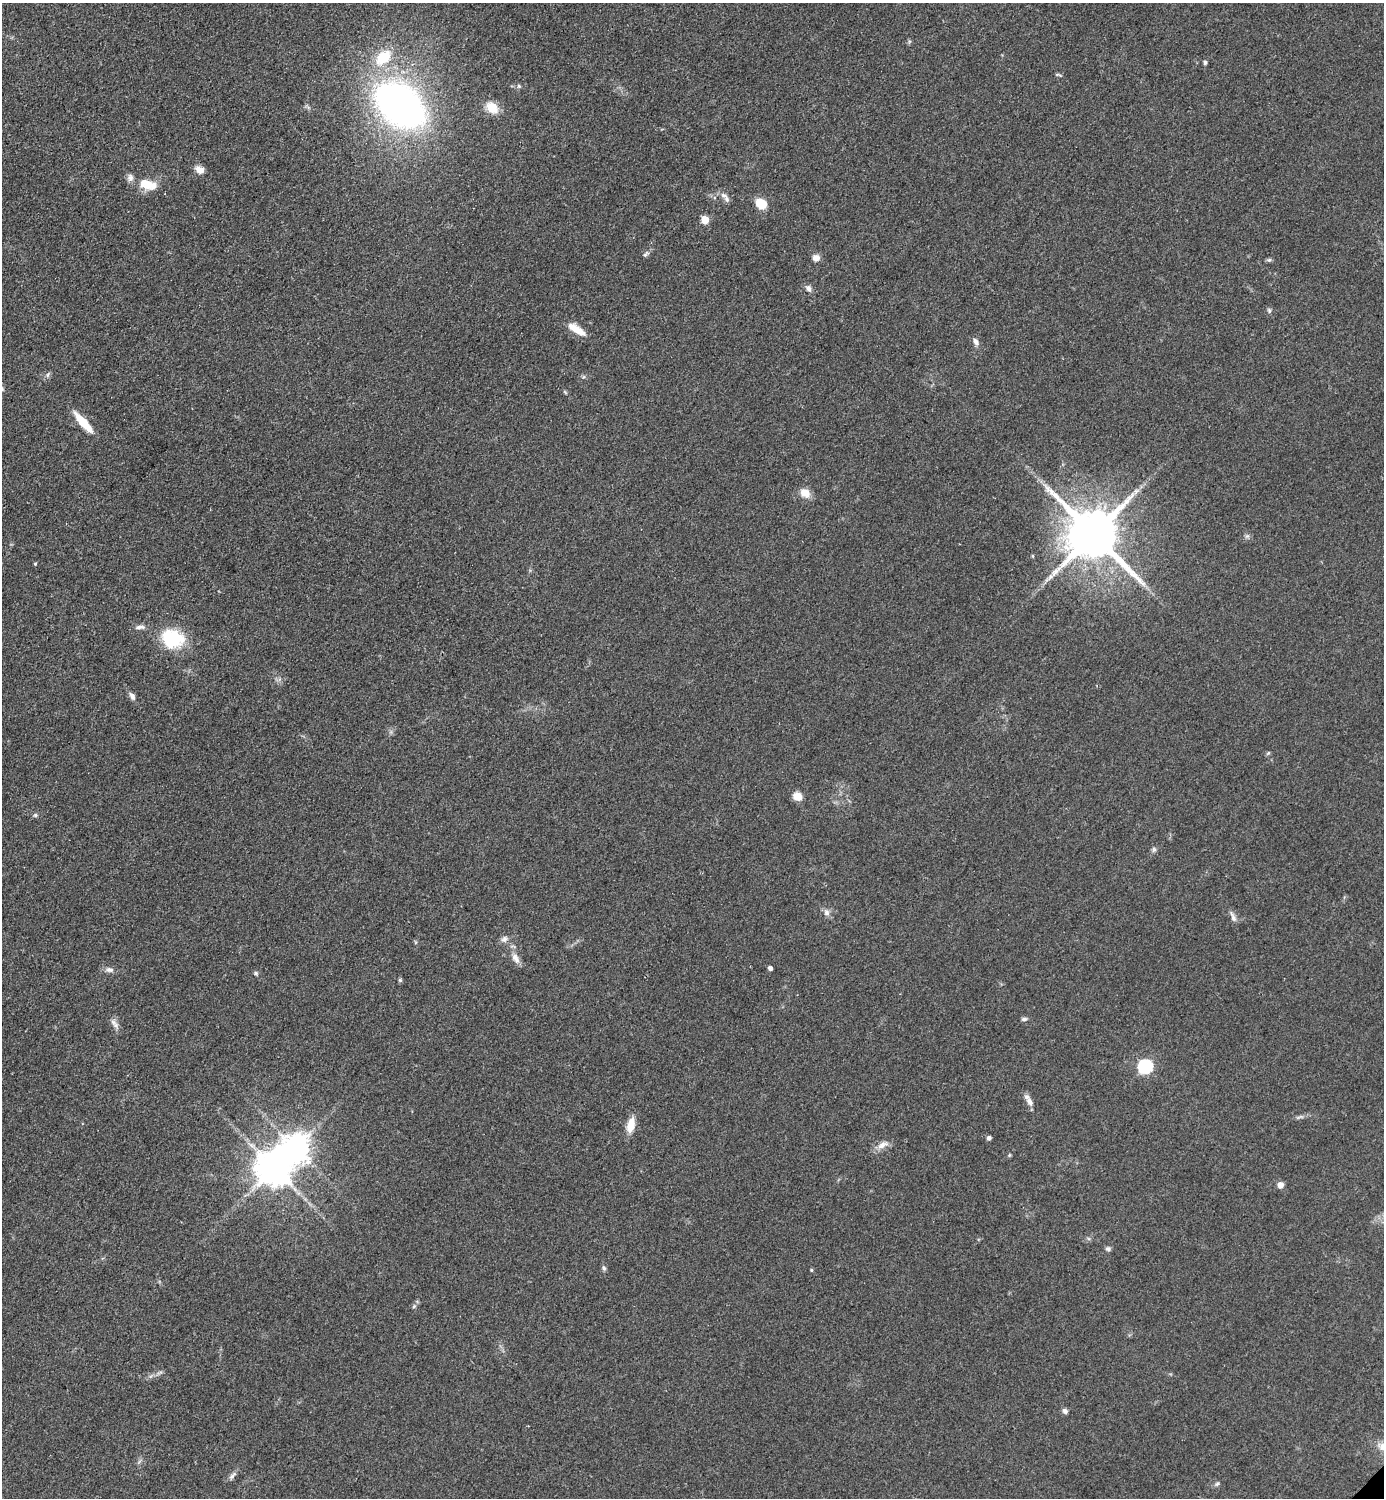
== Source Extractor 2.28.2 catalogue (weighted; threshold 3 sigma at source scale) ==
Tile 11 of 4 x 4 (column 3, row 3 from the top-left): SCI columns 3076-4457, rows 1503-2998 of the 6005 x 6005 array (HDU 1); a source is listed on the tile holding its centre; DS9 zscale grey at full resolution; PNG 1386 x 1500 px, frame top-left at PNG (2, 3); no overlay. Shown black and unused: <1% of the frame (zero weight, under 2 of 3 exposures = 1% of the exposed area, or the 3 px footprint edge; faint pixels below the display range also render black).
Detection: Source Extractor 2.28.2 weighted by HDU 2 'WHT'; one run over the whole footprint, this tile lists its part. Background 0.0784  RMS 0.0081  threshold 0.0367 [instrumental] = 3 sigma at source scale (4.5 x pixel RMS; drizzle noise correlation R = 1.50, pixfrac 1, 0.05/0.05 arcsec/px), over >= 5 px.
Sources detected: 62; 1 inside a brighter object's white glare — not listed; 2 inside a brighter listed object's ellipse — not listed separately; the other 59 listed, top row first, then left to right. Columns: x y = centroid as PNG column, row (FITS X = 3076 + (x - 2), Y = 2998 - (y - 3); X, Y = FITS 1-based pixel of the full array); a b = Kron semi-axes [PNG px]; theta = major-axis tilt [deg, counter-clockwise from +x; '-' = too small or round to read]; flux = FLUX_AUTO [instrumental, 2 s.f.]
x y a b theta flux
383 57 23 14 43 27
1205 62 5 4 - 1.6
1058 75 9 3 -13 1.2
519 86 6 5 - 1.4
400 105 42 28 -39 420
492 108 15 11 -44 13
199 170 12 8 -29 5.5
145 183 24 14 -27 15
726 199 10 7 -80 3.2
761 203 14 11 -38 12
705 220 5 5 - 21
645 254 9 5 52 2
816 258 8 8 - 4.8
1269 260 6 6 - 1.5
808 288 9 7 -65 3.1
1269 310 7 5 -69 1.5
577 329 25 8 -33 12
976 342 10 7 -57 3.7
48 375 8 4 81 1.6
83 423 28 7 -49 18
1136 491 8 5 45 2.6
805 493 12 9 -38 9.4
1093 534 16 13 -44 5600
1247 536 7 6 - 1.9
1033 556 5 3 - 0.87
35 564 4 4 - 0.79
140 627 15 6 5 3.8
172 639 24 19 -11 46
132 696 11 6 -62 3.3
1268 753 6 4 18 1
797 796 9 8 - 8.7
35 815 6 5 - 1.5
1154 849 7 6 - 1.8
826 913 9 7 -66 3.6
1233 917 17 6 -69 3.5
504 939 11 8 49 3.4
515 958 16 8 -61 6
770 968 4 4 - 3.2
110 970 11 7 -11 3.6
256 973 6 5 - 1.4
400 980 5 5 - 1.2
1024 1019 7 4 1 1.9
116 1025 10 8 -71 4
1145 1066 7 6 - 130
1030 1102 13 8 -64 5.1
1300 1117 12 4 14 2.4
631 1125 19 9 77 11
989 1138 5 4 - 2.5
882 1145 19 7 23 6.1
1009 1155 5 4 - 0.96
274 1168 10 10 - 2000
1280 1185 5 5 - 6.5
1108 1249 7 6 - 2.1
604 1268 7 5 -60 1.5
811 1270 4 3 - 0.91
414 1306 6 4 46 1.3
1065 1411 7 6 - 2.5
232 1476 13 6 45 3.1
1217 1484 6 5 - 1.6